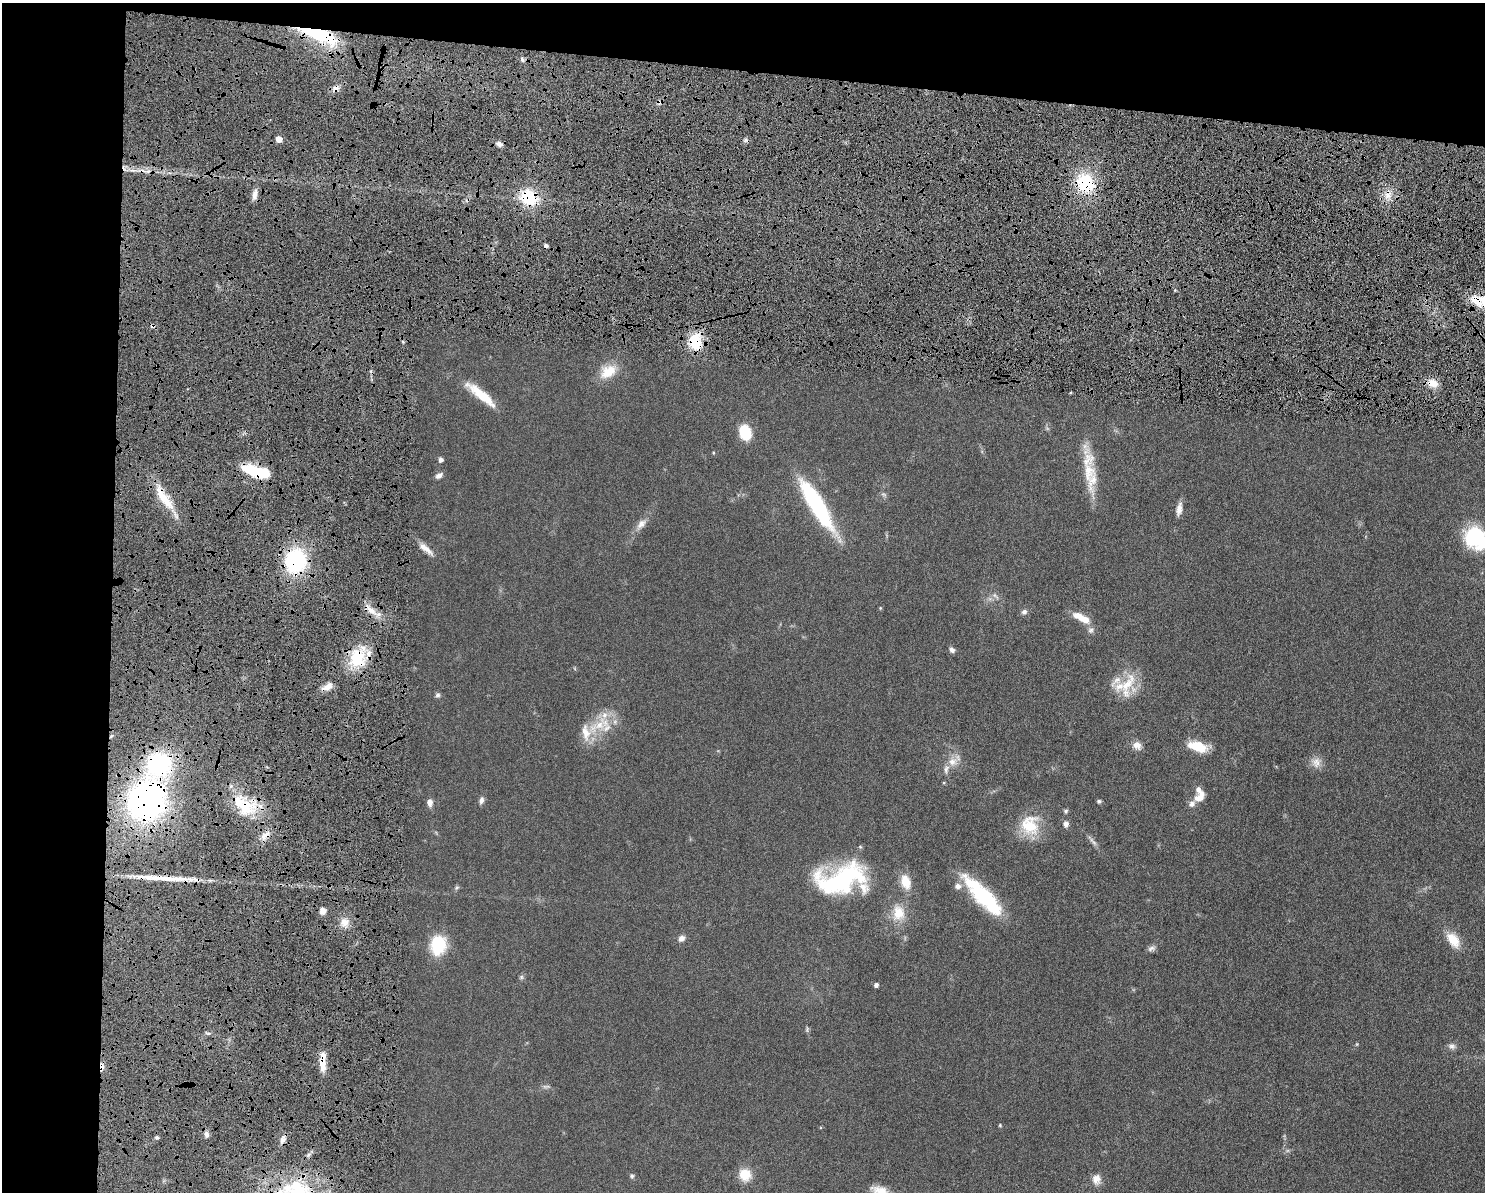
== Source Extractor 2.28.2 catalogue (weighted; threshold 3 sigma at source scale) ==
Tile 1 of 3 x 4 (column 1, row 1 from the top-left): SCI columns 138-1620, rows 3583-4772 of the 4818 x 4785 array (HDU 1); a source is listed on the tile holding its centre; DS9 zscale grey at full resolution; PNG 1487 x 1194 px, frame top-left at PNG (2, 3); no overlay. Shown black and unused: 14% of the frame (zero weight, under 6 of 12 exposures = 3% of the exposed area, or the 3 px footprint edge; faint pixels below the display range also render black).
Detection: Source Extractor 2.28.2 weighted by HDU 2 'WHT'; one run over the whole footprint, this tile lists its part. Background 0.0865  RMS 0.0047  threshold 0.0191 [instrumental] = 3 sigma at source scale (4.09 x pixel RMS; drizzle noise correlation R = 1.36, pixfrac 0.8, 0.05/0.05 arcsec/px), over >= 5 px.
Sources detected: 106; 1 inside a brighter object's white glare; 4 cosmic-ray / hot-pixel residue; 1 long thin detection or spike segment (spike, bleed or trail) — not listed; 17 inside a brighter listed object's ellipse — not listed separately; the other 83 listed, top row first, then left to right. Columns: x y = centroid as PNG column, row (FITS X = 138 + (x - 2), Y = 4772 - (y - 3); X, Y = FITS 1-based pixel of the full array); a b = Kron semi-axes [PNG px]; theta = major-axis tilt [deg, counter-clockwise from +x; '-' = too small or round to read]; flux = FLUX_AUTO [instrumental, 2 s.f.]
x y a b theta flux
320 35 48 13 -19 32
522 59 7 5 -74 1.1
336 88 10 7 53 2.4
659 102 7 6 - 1.3
279 139 5 4 - 4.8
499 144 9 6 -26 1.7
1085 183 18 16 -49 27
255 194 14 6 78 2.7
1388 195 15 8 73 4.3
529 197 22 18 -21 19
1175 290 4 4 - 0.44
1477 300 19 15 -26 9.1
695 342 22 15 -87 15
608 371 24 15 30 9.3
1432 383 14 10 -20 5.1
481 395 40 9 -39 13
745 432 12 9 -73 17
440 460 5 4 - 1.8
254 471 25 11 -25 19
1088 472 43 19 -87 15
439 475 9 6 32 1.8
884 494 9 5 -19 0.9
163 498 40 12 -59 13
816 505 63 14 -58 47
1179 509 16 6 80 2.9
641 524 18 9 49 3.5
1475 538 23 20 -49 33
426 549 24 7 -39 3.8
295 561 22 19 80 46
995 596 13 4 -49 1.3
370 609 23 7 -41 5
1024 612 8 7 - 1.4
1084 619 19 9 -24 5.9
952 650 7 5 -42 1.6
357 658 21 18 -80 21
1127 684 38 14 54 12
327 687 16 7 30 3.8
438 695 7 6 - 1.1
600 725 43 17 29 15
1137 745 12 10 -35 3.1
1198 747 21 10 -18 11
952 762 15 11 21 4.6
1316 763 14 12 -78 3.6
160 764 43 25 71 62
1200 798 12 9 -11 3.3
481 800 10 6 71 1.6
146 801 31 28 -37 140
1099 801 5 4 - 0.81
430 802 10 7 -85 2.2
245 808 32 20 27 16
1066 811 6 5 - 0.74
1066 824 7 6 - 1.9
1030 825 28 24 -90 15
265 835 16 7 38 3.5
1094 842 9 6 -55 1.3
840 880 56 28 16 60
905 882 16 10 -70 7.5
958 886 7 6 - 2.3
457 888 7 5 21 0.72
982 897 26 19 -33 22
322 911 8 7 - 2.5
898 913 23 17 -84 9.2
344 922 11 11 - 4.1
681 938 8 7 - 2
1453 940 21 12 -53 7.6
438 945 17 13 76 22
1151 948 11 7 15 1.4
521 977 7 5 48 0.82
876 985 4 4 - 1.4
807 1029 8 4 77 0.71
208 1033 6 4 -17 0.76
1357 1044 6 3 71 0.43
1452 1046 10 8 -11 1.6
322 1062 25 7 90 6.8
546 1086 12 4 0 1
1000 1125 4 4 - 0.47
207 1134 7 6 - 1.6
157 1137 5 4 - 0.7
282 1139 10 7 70 2.1
745 1175 15 13 -62 7.8
632 1176 6 5 - 0.88
1096 1179 12 11 - 3.7
295 1186 16 14 0 12
Overlapping masked pixels (flux is a lower limit): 19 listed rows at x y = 320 35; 336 88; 659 102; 1085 183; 1388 195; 529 197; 1477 300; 695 342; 1432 383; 254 471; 163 498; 295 561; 370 609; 357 658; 160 764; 146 801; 245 808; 265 835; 322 1062
Isophote crosses this tile's border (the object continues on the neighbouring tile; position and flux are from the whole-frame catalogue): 1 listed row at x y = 1475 538